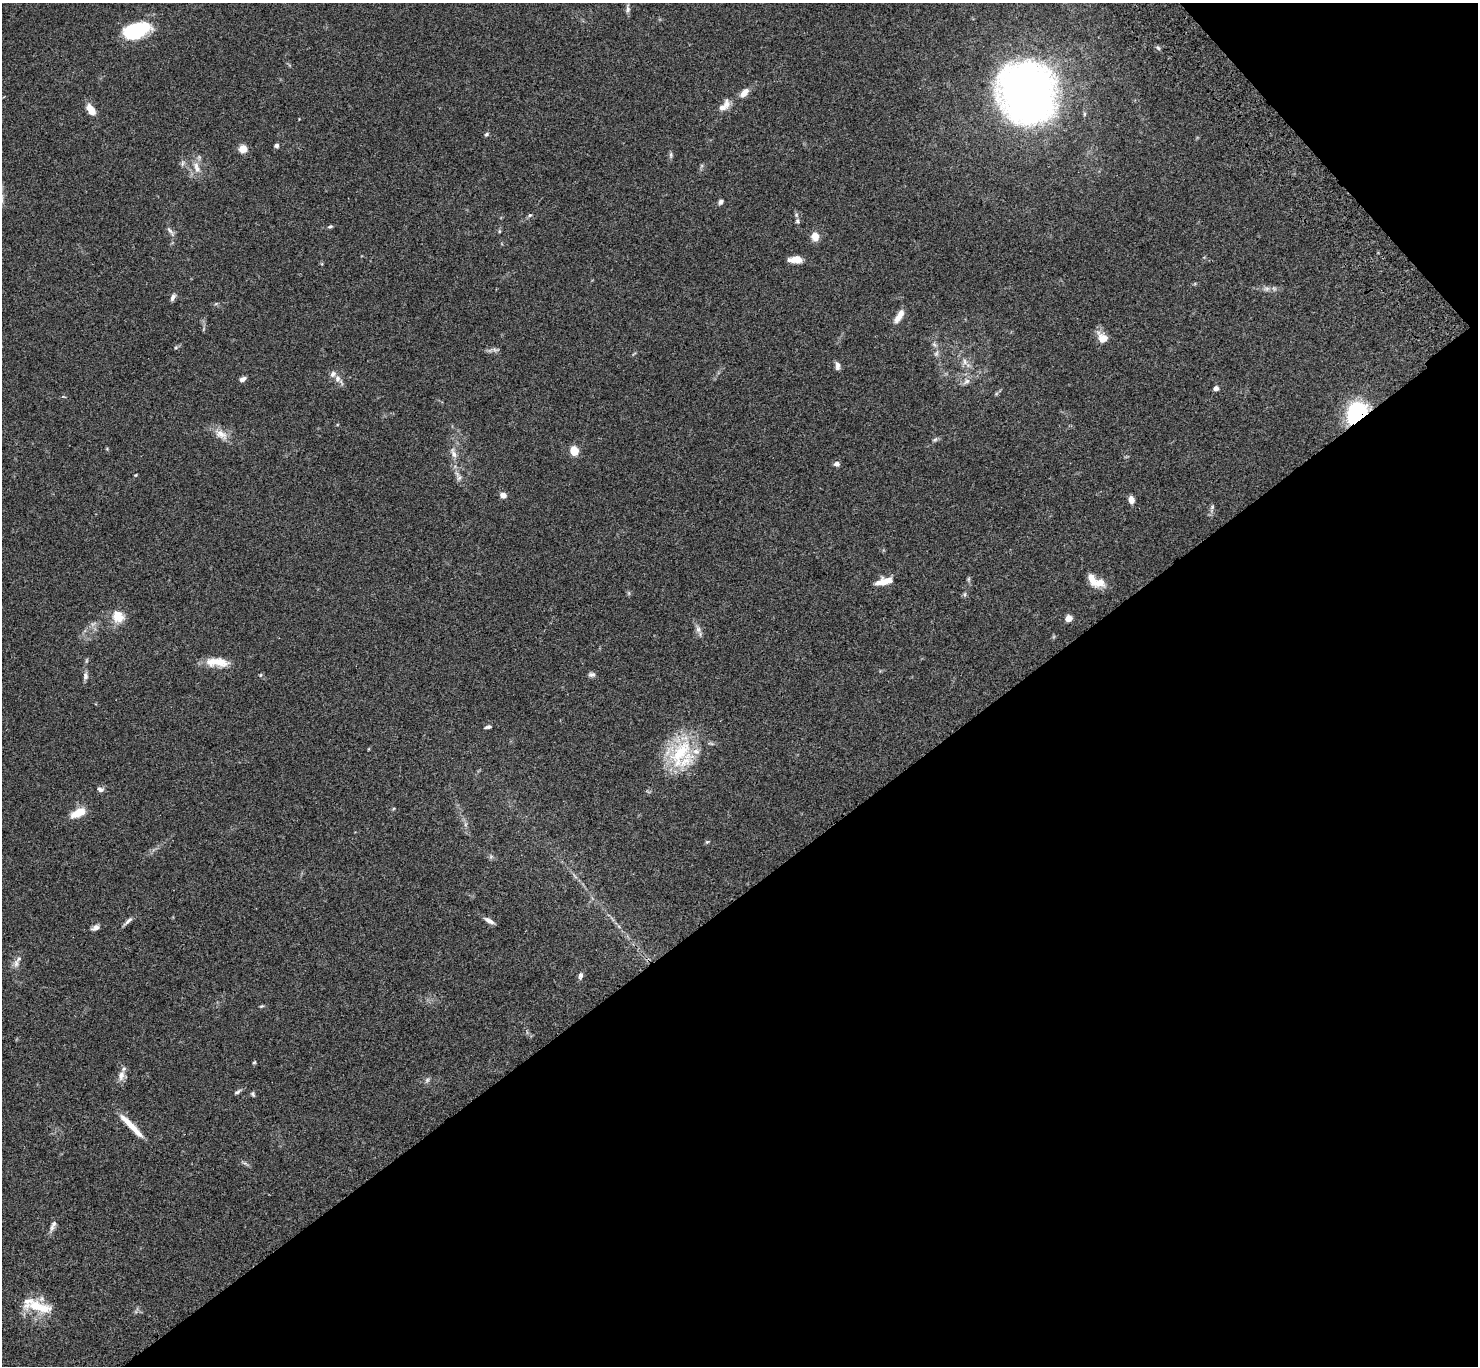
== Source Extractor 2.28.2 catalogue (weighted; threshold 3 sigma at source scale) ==
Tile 12 of 4 x 4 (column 4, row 3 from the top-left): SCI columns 4529-6004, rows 1747-3110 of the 6106 x 6082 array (HDU 1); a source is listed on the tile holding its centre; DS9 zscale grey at full resolution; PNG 1480 x 1368 px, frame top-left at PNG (2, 3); no overlay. Shown black and unused: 37% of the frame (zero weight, under 3 of 4 exposures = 6% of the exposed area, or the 3 px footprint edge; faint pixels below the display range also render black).
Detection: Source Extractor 2.28.2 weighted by HDU 2 'WHT'; one run over the whole footprint, this tile lists its part. Background 0.0592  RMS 0.0053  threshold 0.0239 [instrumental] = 3 sigma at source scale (4.5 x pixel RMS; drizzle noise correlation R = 1.50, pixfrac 1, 0.05/0.05 arcsec/px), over >= 5 px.
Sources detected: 79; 4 inside a brighter listed object's ellipse — not listed separately; the other 75 listed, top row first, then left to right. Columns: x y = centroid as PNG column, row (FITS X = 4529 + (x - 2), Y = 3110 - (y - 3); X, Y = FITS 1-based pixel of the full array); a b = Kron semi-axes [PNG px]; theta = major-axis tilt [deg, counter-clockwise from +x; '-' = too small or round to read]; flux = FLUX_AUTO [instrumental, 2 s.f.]
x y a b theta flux
628 9 12 6 85 1.7
136 31 26 14 18 32
1158 48 7 4 -45 0.87
744 93 13 7 48 3.8
1027 93 52 46 -72 300
726 104 15 9 87 3.5
91 110 13 8 -57 6.1
486 134 7 4 28 0.81
276 146 5 5 - 1.3
243 149 10 9 - 4
671 155 8 5 84 1.1
182 163 9 4 81 1.1
197 168 18 8 -73 4.7
721 202 7 6 - 1.3
530 215 6 4 44 0.81
797 221 7 6 - 1.2
330 226 7 4 19 0.78
170 231 18 4 -52 1.7
499 231 5 3 - 0.54
815 237 9 8 - 4.9
795 259 14 7 -3 5.8
1267 289 9 6 0 1.8
173 297 10 5 66 1.6
899 316 18 7 58 5
1103 338 13 10 -42 5.9
495 350 10 5 -19 1.4
936 354 7 5 45 1.1
965 362 9 6 -73 2
837 366 10 6 -85 2.2
338 378 9 8 - 2.7
243 379 8 5 29 2
966 381 12 6 33 2.2
1216 388 5 4 - 2.5
1356 413 25 19 54 37
221 434 21 11 -31 5.8
935 440 8 4 9 0.96
574 451 10 7 -68 7.1
453 453 16 6 -72 3.3
837 464 7 6 - 1.6
136 475 5 3 - 0.44
459 478 8 6 68 1.5
503 495 7 6 - 2.6
1131 500 7 5 -85 3.2
1212 507 7 4 47 0.9
968 579 7 4 89 0.81
884 581 19 7 14 6.9
1098 583 16 11 5 6.5
965 594 6 4 72 0.79
118 617 18 15 -46 7.6
1068 618 7 6 - 3.6
698 629 10 6 -80 2.1
86 661 6 4 71 0.7
217 662 29 10 -4 9.4
592 674 9 6 0 1.5
260 675 5 5 - 0.61
85 676 10 6 86 1.7
488 727 9 4 11 1.2
680 753 49 23 61 33
100 789 9 6 -18 1.5
78 813 18 9 27 8
707 842 5 5 - 0.67
128 921 16 5 42 1.9
489 921 14 5 -31 2.5
95 927 11 6 35 2
16 963 11 7 83 2.5
580 975 9 5 76 1.6
262 1006 6 4 11 0.63
254 1062 5 4 - 0.55
121 1075 16 8 77 3.5
427 1080 7 5 47 1.2
237 1092 10 5 32 1.2
253 1094 7 5 -66 0.89
131 1126 36 6 -46 8.9
54 1224 10 7 55 2
37 1306 40 13 -16 16
Overlapping masked pixels (flux is a lower limit): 1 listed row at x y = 1356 413